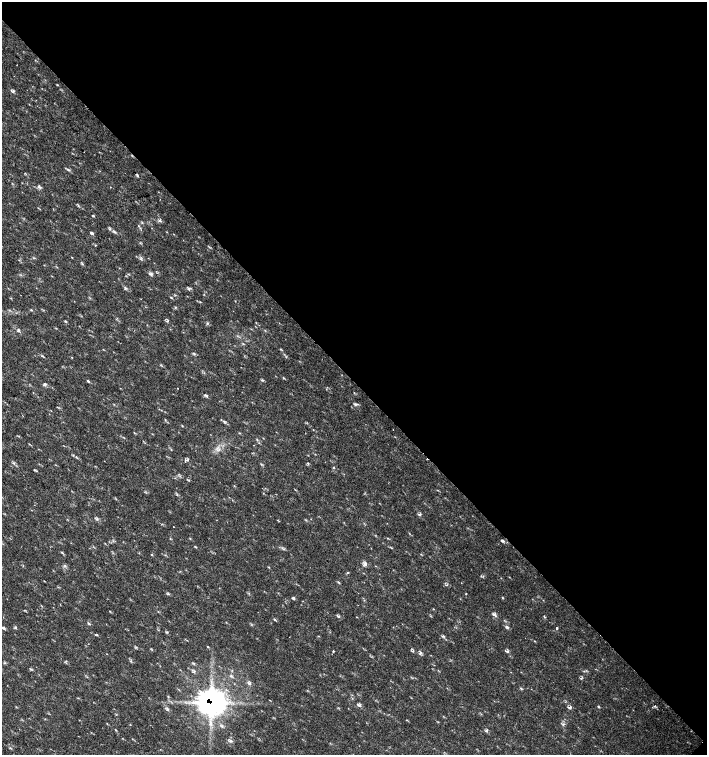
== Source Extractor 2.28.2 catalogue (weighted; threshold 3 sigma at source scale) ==
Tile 8 of 4 x 4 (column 4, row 2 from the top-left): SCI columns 4454-5862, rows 3013-4517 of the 6023 x 6029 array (HDU 1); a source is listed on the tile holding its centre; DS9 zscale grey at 2 x 2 block average (1 PNG px = mean of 2 x 2 image px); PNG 709 x 757 px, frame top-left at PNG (2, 2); no overlay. Shown black and unused: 51% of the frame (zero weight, under 2 of 3 exposures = <1% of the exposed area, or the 3 px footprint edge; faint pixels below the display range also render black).
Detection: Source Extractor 2.28.2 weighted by HDU 2 'WHT'; one run over the whole footprint, this tile lists its part. Background 0.0182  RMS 0.003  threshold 0.0136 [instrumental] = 3 sigma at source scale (4.5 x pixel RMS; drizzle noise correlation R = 1.50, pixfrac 1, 0.0396/0.0396 arcsec/px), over >= 5 px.
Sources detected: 86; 1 cosmic-ray / hot-pixel residue — not listed; the other 85 listed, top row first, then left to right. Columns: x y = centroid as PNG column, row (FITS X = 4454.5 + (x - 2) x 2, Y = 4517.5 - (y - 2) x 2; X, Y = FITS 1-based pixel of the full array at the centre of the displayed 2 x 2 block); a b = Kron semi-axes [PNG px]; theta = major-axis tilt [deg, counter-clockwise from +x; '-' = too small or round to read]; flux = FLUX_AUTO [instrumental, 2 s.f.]
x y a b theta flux
13 91 5 3 - 0.95
68 169 5 3 - 1.1
137 175 4 2 - 0.62
39 187 5 3 - 1.3
93 216 3 2 - 0.67
160 221 3 2 - 0.78
114 231 6 2 -45 1
92 233 4 3 - 1.3
95 245 2 2 - 0.98
151 274 5 3 - 1.2
125 288 5 3 - 0.74
188 289 5 3 - 1
171 297 4 2 - 0.52
200 302 3 2 - 0.38
167 321 3 2 - 0.53
56 328 3 2 - 0.41
18 330 3 3 - 0.96
283 378 3 2 - 0.63
263 380 4 3 - 0.76
88 381 3 2 - 0.74
45 384 4 3 - 1
178 388 2 2 - 0.29
207 396 4 3 - 0.91
357 404 4 2 - 0.85
182 426 3 2 - 0.39
393 429 2 2 - 0.35
134 433 3 2 - 0.42
239 433 3 2 - 0.36
257 440 3 2 - 0.54
219 449 3 2 - 0.74
76 457 4 2 - 0.43
186 460 6 3 41 1.2
308 463 4 2 - 0.42
333 468 3 2 - 0.59
34 470 3 2 - 0.53
234 486 3 2 - 0.34
177 495 3 2 - 0.5
419 514 4 2 - 0.72
97 519 4 3 - 1
173 527 2 2 - 0.47
388 538 2 2 - 0.4
502 541 5 3 - 1
195 547 3 2 - 0.56
62 552 4 2 - 0.55
151 555 3 2 - 0.45
365 564 6 4 51 1.7
65 566 3 2 - 0.67
269 567 3 2 - 0.47
348 572 3 2 - 0.71
466 594 2 2 - 0.54
503 598 3 2 - 0.53
433 609 2 2 - 0.39
110 611 3 2 - 0.36
494 615 8 4 -29 1.7
339 616 4 2 - 0.39
544 616 5 2 - 0.5
274 619 3 3 - 0.78
89 623 3 3 - 0.69
507 627 4 3 - 0.91
3 628 4 3 - 1.2
16 628 3 2 - 0.54
557 628 2 2 - 2.9
443 636 4 3 - 0.87
534 641 2 2 - 0.34
208 646 3 2 - 0.43
333 651 2 2 - 2.1
507 651 3 2 - 0.72
420 653 6 3 58 1.3
131 661 4 2 - 0.63
584 671 3 2 - 0.55
194 672 4 3 - 0.74
581 678 3 2 - 0.47
249 683 7 4 -29 1.6
520 688 3 2 - 0.54
212 703 11 11 - 350
359 705 6 4 3 1.6
655 706 4 2 - 0.66
570 707 5 4 - 1.3
598 707 3 3 - 0.59
168 709 3 2 - 0.6
563 724 4 2 - 0.67
116 730 3 2 - 0.44
486 730 6 3 50 0.91
231 741 4 3 - 1.1
10 748 3 2 - 0.54
Overlapping masked pixels (flux is a lower limit): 1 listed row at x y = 212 703
Diffuse or blended objects may show on this block-average render without a row.